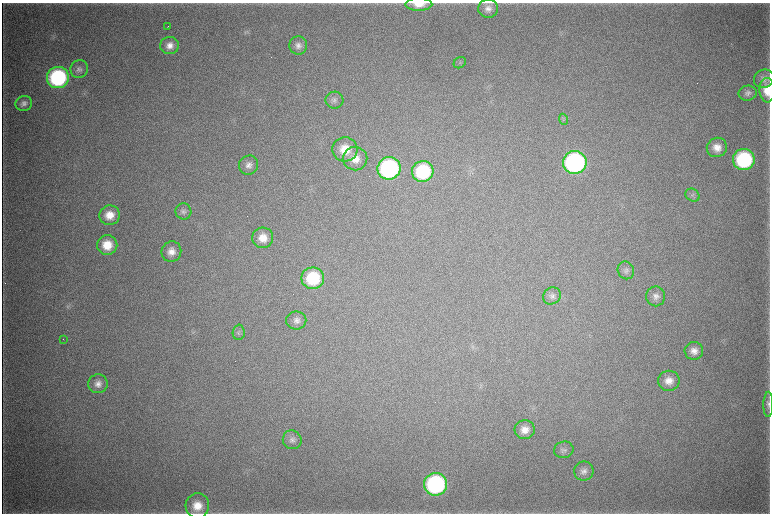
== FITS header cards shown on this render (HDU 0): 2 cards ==
NAXIS1  =                 1536 / length of data axis 1
NAXIS2  =                 1023 / length of data axis 2

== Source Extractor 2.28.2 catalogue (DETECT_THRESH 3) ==
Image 1536 x 1023 px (HDU 0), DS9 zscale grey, zoomed out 1/2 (1 PNG px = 2 x 2 image px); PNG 772 x 516 px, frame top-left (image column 1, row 1022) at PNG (2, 3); each listed source drawn as its Kron ellipse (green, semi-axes under 4 px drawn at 4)
Background 4390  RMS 37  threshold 112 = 3 sigma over >= 5 px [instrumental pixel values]
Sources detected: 49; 4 cannot appear on this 1/2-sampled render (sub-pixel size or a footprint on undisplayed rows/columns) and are neither listed nor drawn; the other 45 listed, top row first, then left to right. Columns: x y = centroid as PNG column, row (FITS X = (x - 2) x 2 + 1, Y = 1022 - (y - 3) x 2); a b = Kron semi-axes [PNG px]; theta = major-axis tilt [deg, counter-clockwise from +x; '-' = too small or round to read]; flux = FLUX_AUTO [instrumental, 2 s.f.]
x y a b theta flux
419 4 13 6 1 9.5e+04
488 9 10 9 - 5.8e+04
168 26 2 1 - 3.9e+03
170 45 9 8 - 6.4e+04
298 45 9 9 - 4.9e+04
460 63 6 5 - 1.7e+04
79 69 9 8 - 3.6e+04
58 78 11 10 - 1.1e+06
764 79 10 9 - 4.7e+04
767 90 12 7 -88 1.4e+05
748 93 9 7 9 3.5e+04
334 100 9 8 - 3.4e+04
24 103 8 7 - 4.1e+04
564 119 6 2 -68 8.4e+03
717 147 10 9 - 8.8e+04
345 149 12 12 - 1.7e+05
355 159 12 11 - 1.2e+05
744 160 11 10 - 9.0e+05
575 162 12 11 - 1.8e+06
248 165 10 9 - 5.3e+04
389 168 11 11 - 1.4e+06
423 171 11 10 - 6.2e+05
692 195 7 6 - 2.3e+04
183 211 8 8 - 2.8e+04
110 215 10 10 - 1.2e+05
263 238 10 10 - 1.1e+05
107 245 10 10 - 1.5e+05
171 252 10 9 - 7.5e+04
626 270 9 8 - 3.1e+04
313 278 11 11 - 4.6e+05
552 296 9 8 - 3.3e+04
656 296 10 9 - 4.8e+04
296 321 10 9 - 4.8e+04
239 332 7 6 - 2.1e+04
63 339 2 1 - 3.2e+03
694 351 9 9 - 6.6e+04
669 381 11 10 - 8.7e+04
98 384 10 9 - 5.8e+04
768 404 12 5 90 2.9e+04
525 430 10 9 - 8.4e+04
292 440 9 9 - 4.1e+04
564 450 10 8 13 3.3e+04
584 471 10 9 - 4.6e+04
436 484 11 11 - 1.4e+06
197 506 12 11 - 1.4e+05
At the frame edge (FLAGS 8, measured only in part): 3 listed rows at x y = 419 4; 767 90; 768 404
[4 sub-pixel or undisplayed-footprint detections neither listed nor drawn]